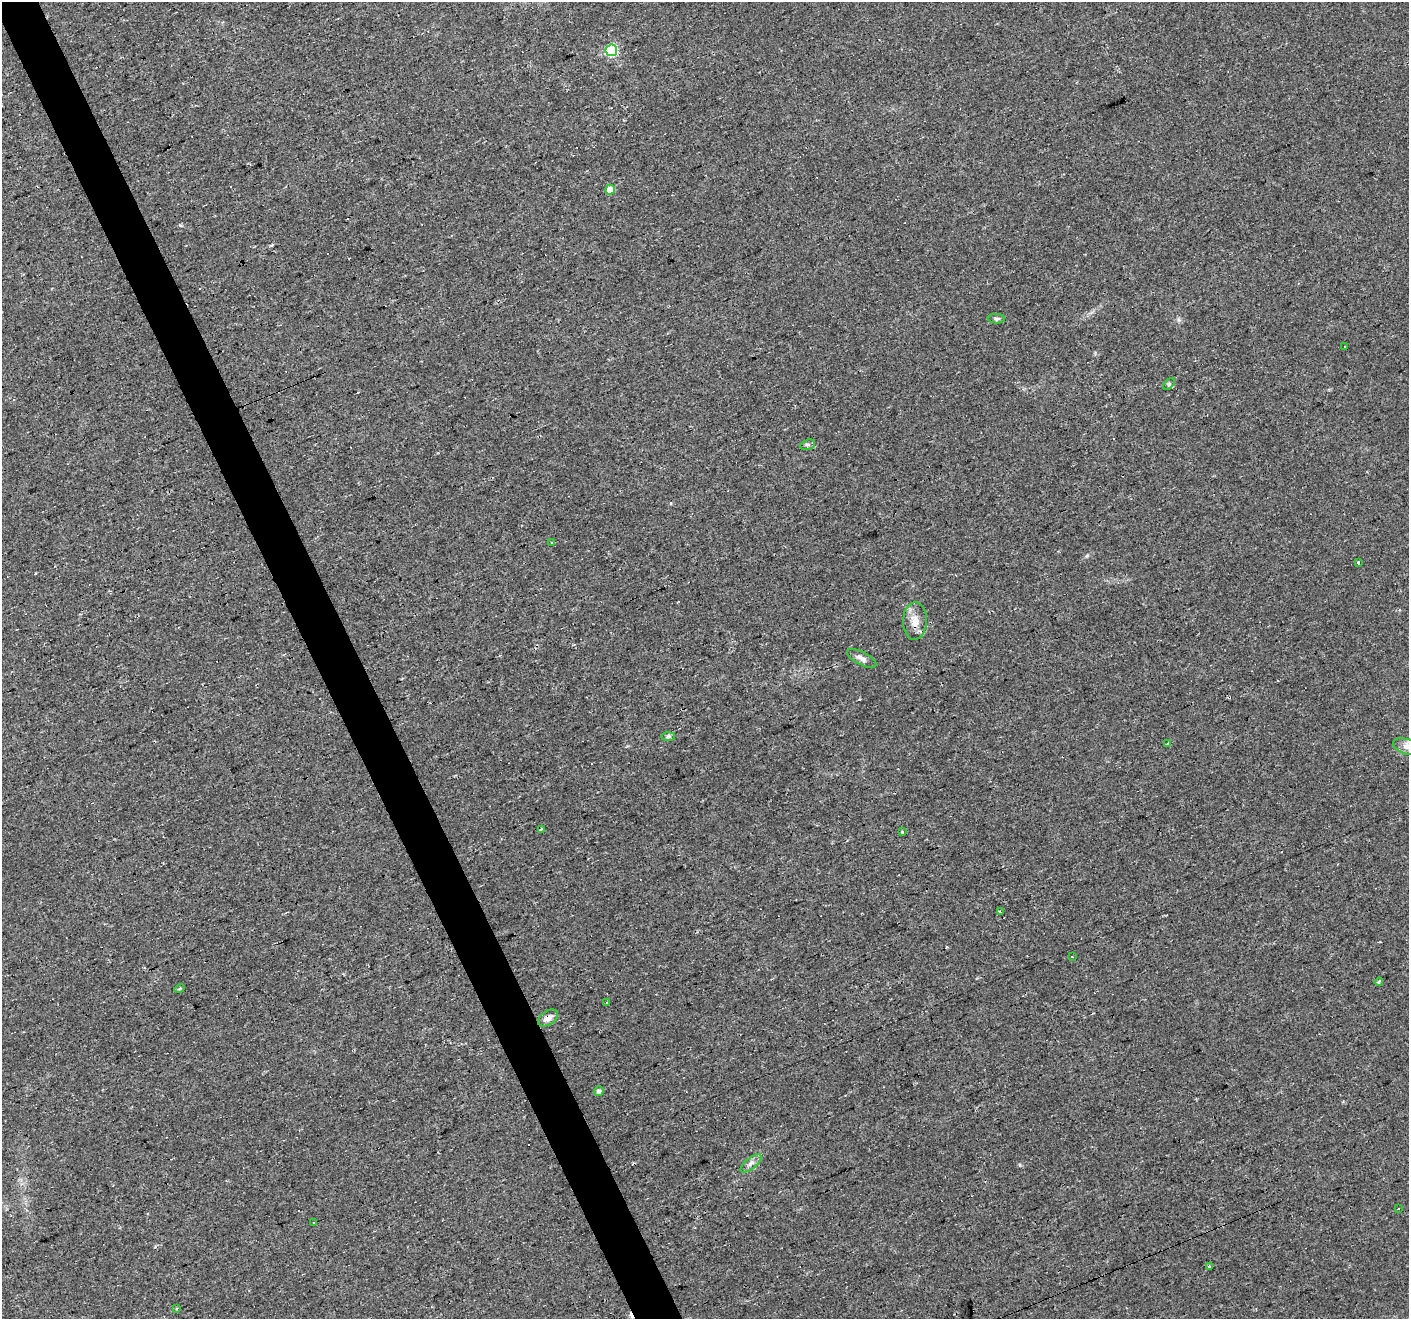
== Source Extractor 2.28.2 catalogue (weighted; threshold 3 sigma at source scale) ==
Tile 11 of 4 x 4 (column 3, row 3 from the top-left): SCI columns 2817-4223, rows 1401-2717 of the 5631 x 5490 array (HDU 1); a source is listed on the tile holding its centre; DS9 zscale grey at full resolution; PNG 1411 x 1321 px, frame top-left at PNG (2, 2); each listed source drawn as its Kron ellipse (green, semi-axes under 4 px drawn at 4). Shown black and unused: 3% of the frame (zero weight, under 2 of 3 exposures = <1% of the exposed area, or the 3 px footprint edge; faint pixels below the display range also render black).
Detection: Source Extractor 2.28.2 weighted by HDU 2 'WHT'; one run over the whole footprint, this tile lists its part. Background 0.034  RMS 0.0061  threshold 0.0276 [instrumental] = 3 sigma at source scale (4.5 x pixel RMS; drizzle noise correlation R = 1.50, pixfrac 1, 0.0396/0.0396 arcsec/px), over >= 5 px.
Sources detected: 35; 8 cosmic-ray / hot-pixel residue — neither listed nor drawn; the other 27 listed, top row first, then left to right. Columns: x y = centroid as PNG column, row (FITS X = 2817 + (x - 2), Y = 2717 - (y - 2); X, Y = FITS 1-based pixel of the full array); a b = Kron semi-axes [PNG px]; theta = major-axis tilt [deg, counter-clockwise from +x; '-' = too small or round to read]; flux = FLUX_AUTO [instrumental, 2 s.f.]
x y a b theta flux
611 50 6 5 - 53
610 190 5 5 - 11
996 319 8 4 -4 1.3
1345 346 2 2 - 0.6
1169 384 7 4 46 0.89
808 445 8 5 19 1.2
552 543 3 3 - 1
1358 562 3 2 - 0.81
915 621 19 12 88 7.3
862 658 16 6 -27 3.1
668 737 7 4 1 1.1
1168 744 3 3 - 11
1407 747 14 7 -18 4
541 829 3 2 - 0.56
902 832 3 3 - 0.7
1000 912 3 3 - 5.6
1072 957 3 2 - 1
1379 982 4 3 - 0.89
180 989 5 4 - 0.82
607 1002 3 2 - 0.89
548 1018 11 7 34 4
599 1091 4 4 - 2.1
751 1163 13 5 39 2.7
1398 1208 3 2 - 0.42
313 1223 3 3 - 1.6
1210 1266 3 3 - 2.7
177 1309 3 3 - 0.82
Overlapping masked pixels (flux is a lower limit): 1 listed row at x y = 548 1018
Isophote crosses this tile's border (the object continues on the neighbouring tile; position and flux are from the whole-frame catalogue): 1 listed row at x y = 1407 747
Unlisted compact peaks at least as high as the median listed source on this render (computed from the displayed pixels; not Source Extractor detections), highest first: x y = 1087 556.